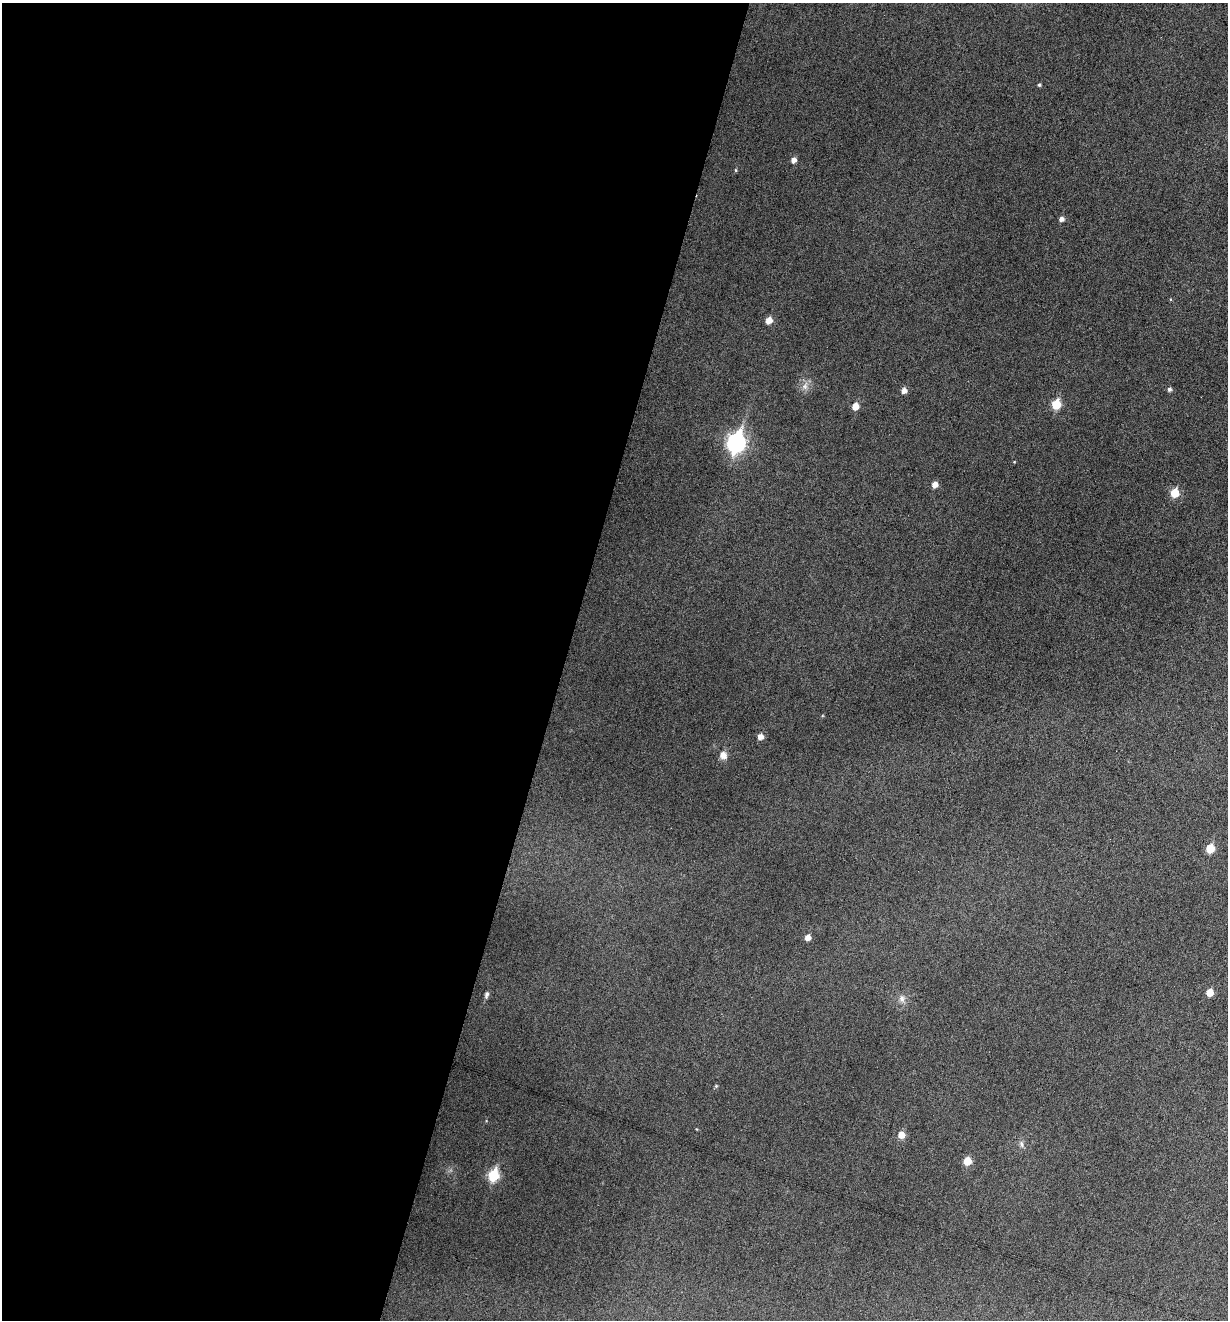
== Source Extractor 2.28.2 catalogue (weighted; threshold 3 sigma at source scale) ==
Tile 5 of 4 x 4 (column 1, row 2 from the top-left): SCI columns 133-1358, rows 2640-3957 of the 5297 x 5275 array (HDU 1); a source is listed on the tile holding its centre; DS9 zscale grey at full resolution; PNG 1230 x 1322 px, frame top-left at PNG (2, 3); no overlay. Shown black and unused: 46% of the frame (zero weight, under 3 of 6 exposures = <1% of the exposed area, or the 3 px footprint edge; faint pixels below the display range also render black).
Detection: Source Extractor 2.28.2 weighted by HDU 2 'WHT'; one run over the whole footprint, this tile lists its part. Background 0.0601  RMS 0.0063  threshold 0.0259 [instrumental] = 3 sigma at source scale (4.09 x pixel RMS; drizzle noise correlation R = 1.36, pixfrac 0.8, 0.05/0.05 arcsec/px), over >= 5 px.
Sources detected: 25; all 25 listed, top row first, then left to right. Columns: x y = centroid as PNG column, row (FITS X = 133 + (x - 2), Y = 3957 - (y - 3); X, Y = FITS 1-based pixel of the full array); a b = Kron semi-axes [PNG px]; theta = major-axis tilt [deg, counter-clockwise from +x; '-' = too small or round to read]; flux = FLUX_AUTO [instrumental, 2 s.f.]
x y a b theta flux
1039 85 4 4 - 0.84
794 160 5 5 - 2.7
736 170 5 3 - 0.61
1062 219 5 5 - 2.4
769 320 6 6 - 5
805 386 9 6 -70 2.5
1169 389 5 5 - 1.4
904 390 5 5 - 3.3
1056 404 6 6 - 19
855 406 6 5 - 6
736 443 10 8 72 200
935 484 5 5 - 4
1175 493 6 6 - 12
760 737 6 5 - 3.6
723 755 9 8 - 3.9
1210 849 6 5 - 14
808 937 6 5 - 3.5
1210 992 6 5 - 6.5
487 994 8 4 75 1.7
902 999 9 7 -81 2.6
716 1086 5 5 - 0.65
901 1135 6 6 - 6.1
1021 1144 10 5 -77 1.8
967 1161 6 5 - 9.8
493 1175 7 6 - 34